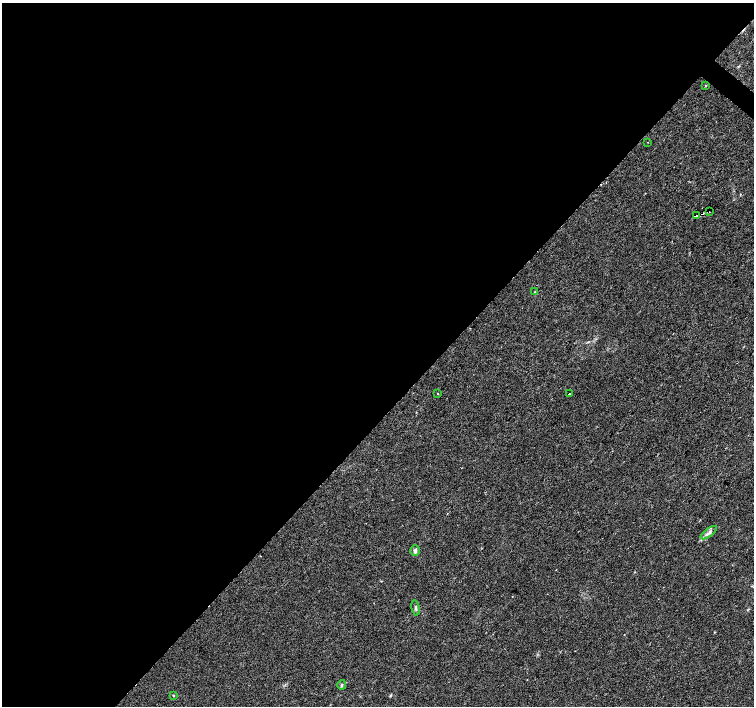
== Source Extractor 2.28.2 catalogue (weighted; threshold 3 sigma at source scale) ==
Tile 5 of 4 x 4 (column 1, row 2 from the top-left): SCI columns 7-1509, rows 3049-4455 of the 6019 x 6031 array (HDU 1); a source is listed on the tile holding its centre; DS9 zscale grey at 2 x 2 block average (1 PNG px = mean of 2 x 2 image px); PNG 756 x 708 px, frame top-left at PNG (2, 3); each listed source drawn as its Kron ellipse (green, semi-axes under 4 px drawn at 4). Shown black and unused: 59% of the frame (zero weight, under 2 of 3 exposures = <1% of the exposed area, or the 3 px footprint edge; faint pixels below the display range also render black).
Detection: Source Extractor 2.28.2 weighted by HDU 2 'WHT'; one run over the whole footprint, this tile lists its part. Background 0.0471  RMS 0.0062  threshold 0.0278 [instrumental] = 3 sigma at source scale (4.5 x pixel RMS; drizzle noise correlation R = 1.50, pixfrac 1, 0.0396/0.0396 arcsec/px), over >= 5 px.
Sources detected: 17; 5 cosmic-ray / hot-pixel residue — neither listed nor drawn; the other 12 listed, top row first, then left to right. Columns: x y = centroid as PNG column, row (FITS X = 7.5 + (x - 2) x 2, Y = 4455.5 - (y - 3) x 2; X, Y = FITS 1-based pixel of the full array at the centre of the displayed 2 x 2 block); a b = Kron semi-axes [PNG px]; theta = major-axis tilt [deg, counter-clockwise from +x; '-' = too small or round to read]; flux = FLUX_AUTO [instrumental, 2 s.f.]
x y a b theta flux
706 86 2 2 - 2.6
648 142 2 2 - 0.44
709 212 2 2 - 0.73
696 216 2 2 - 2.2
535 292 3 2 - 1.1
438 394 2 2 - 1.2
569 394 2 2 - 8.2
709 533 10 3 36 4
415 551 5 4 - 3.6
415 608 7 3 -80 2.8
342 685 4 3 - 1.7
173 696 3 2 - 0.83
Diffuse or blended objects may show on this block-average render without a row.